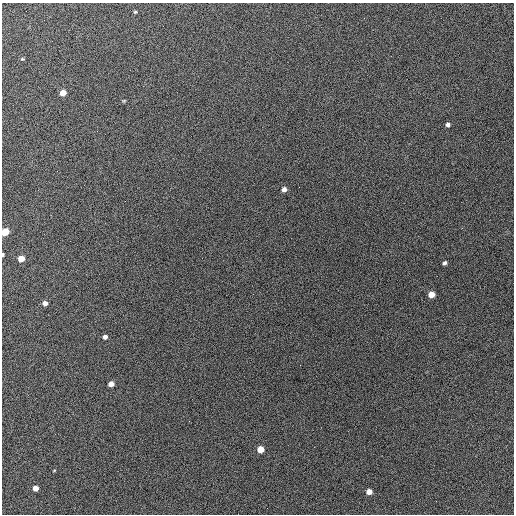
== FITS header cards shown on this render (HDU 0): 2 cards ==
NAXIS1  =                  512 / Axis length
NAXIS2  =                  512 / Axis length

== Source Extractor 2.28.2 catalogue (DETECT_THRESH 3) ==
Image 512 x 512 px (HDU 0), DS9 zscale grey, 1 PNG px = 1 image px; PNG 516 x 516 px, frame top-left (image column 1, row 512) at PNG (2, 3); no overlay
Background 726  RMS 28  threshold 83.8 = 3 sigma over >= 5 px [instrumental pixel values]
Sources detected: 18; all 18 listed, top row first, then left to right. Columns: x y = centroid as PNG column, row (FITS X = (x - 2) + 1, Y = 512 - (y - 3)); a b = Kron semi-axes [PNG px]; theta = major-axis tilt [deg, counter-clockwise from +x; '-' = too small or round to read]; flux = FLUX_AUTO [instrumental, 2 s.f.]
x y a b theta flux
135 12 5 4 - 2400
364 18 3 2 - 1700
22 59 5 4 - 2000
63 93 5 5 - 20000
124 101 6 4 2 1800
448 124 5 4 - 4600
284 189 5 4 - 8400
5 232 6 5 - 40000
3 254 3 2 - 3000
21 259 5 4 - 27000
444 263 4 4 - 4400
431 294 5 5 - 22000
45 303 5 4 - 9200
105 337 4 4 - 6800
111 384 5 4 - 13000
260 449 5 5 - 29000
35 488 5 4 - 14000
369 492 5 5 - 15000
At the frame edge (FLAGS 8, measured only in part): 2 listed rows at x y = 5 232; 3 254